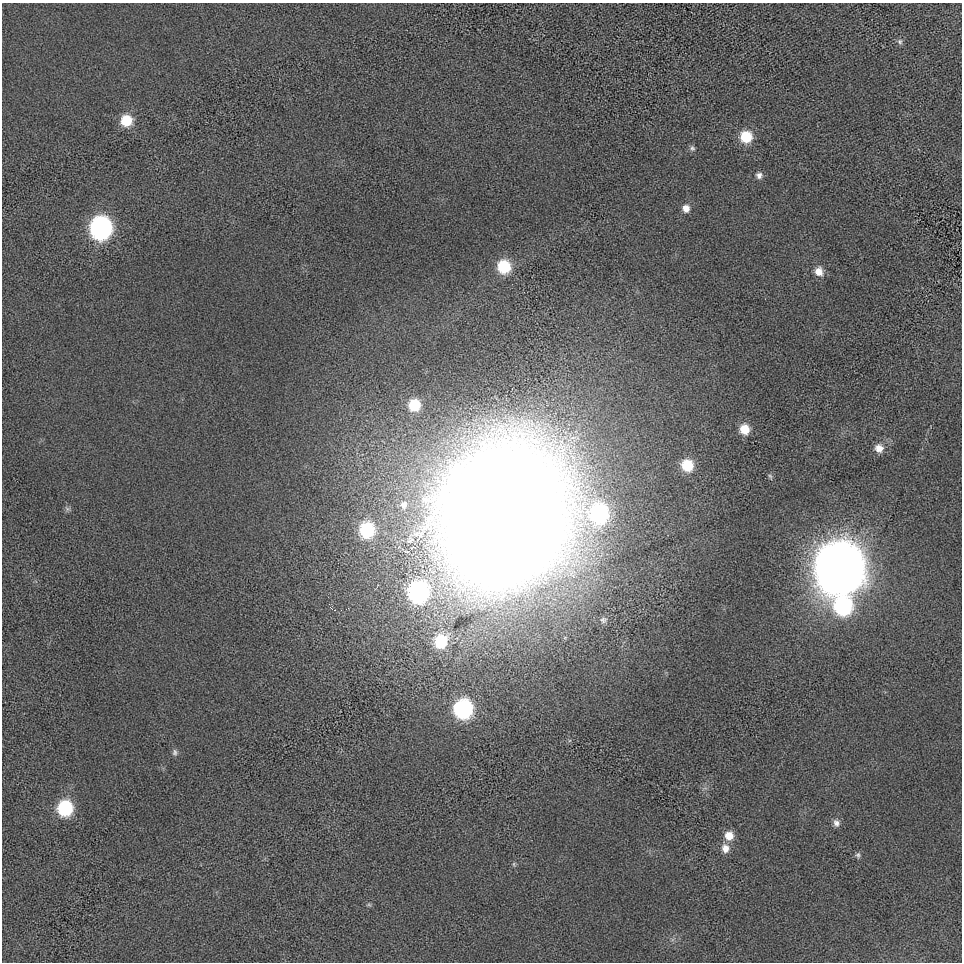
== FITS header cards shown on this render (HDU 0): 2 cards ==
NAXIS1  =                  960
NAXIS2  =                  960

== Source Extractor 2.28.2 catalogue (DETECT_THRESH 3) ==
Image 960 x 960 px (HDU 0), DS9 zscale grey, 1 PNG px = 1 image px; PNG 964 x 964 px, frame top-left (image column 1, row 960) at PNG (2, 3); no overlay
Background -5.35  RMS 78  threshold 235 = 3 sigma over >= 5 px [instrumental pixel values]
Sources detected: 33; all 33 listed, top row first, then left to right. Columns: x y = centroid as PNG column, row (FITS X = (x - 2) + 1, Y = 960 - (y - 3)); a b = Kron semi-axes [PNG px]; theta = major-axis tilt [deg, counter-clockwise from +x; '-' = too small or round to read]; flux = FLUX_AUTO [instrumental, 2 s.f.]
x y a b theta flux
900 42 7 7 - 1.5e+04
126 121 10 10 - 1.7e+05
746 137 11 11 - 1.7e+05
692 148 7 6 - 1.4e+04
759 175 9 8 - 2.3e+04
686 208 9 8 - 4.0e+04
101 228 12 11 - 2.1e+06
504 267 10 10 - 2.7e+05
819 271 10 9 - 5.5e+04
414 405 10 10 - 1.9e+05
745 429 10 9 - 1.0e+05
879 448 11 10 - 4.8e+04
687 465 10 10 - 1.8e+05
770 476 10 4 -62 9.3e+03
404 504 7 6 - 1.5e+04
67 509 9 5 -38 1.3e+04
599 514 13 12 - 8.0e+05
504 516 92 79 70 3.1e+07
367 530 10 9 - 4.3e+05
840 568 18 17 - 4.6e+07
418 592 13 13 - 1.3e+06
843 606 14 12 -62 8.5e+05
603 620 11 9 13 2.4e+04
441 641 13 12 - 2.7e+05
463 709 12 11 - 9.5e+05
175 752 9 6 88 1.6e+04
65 808 11 10 - 5.0e+05
836 823 9 8 - 2.5e+04
729 836 10 10 - 6.6e+04
725 848 10 9 - 4.7e+04
858 855 8 6 -76 1.3e+04
514 864 6 4 90 8.1e+03
369 905 6 4 -19 8.2e+03